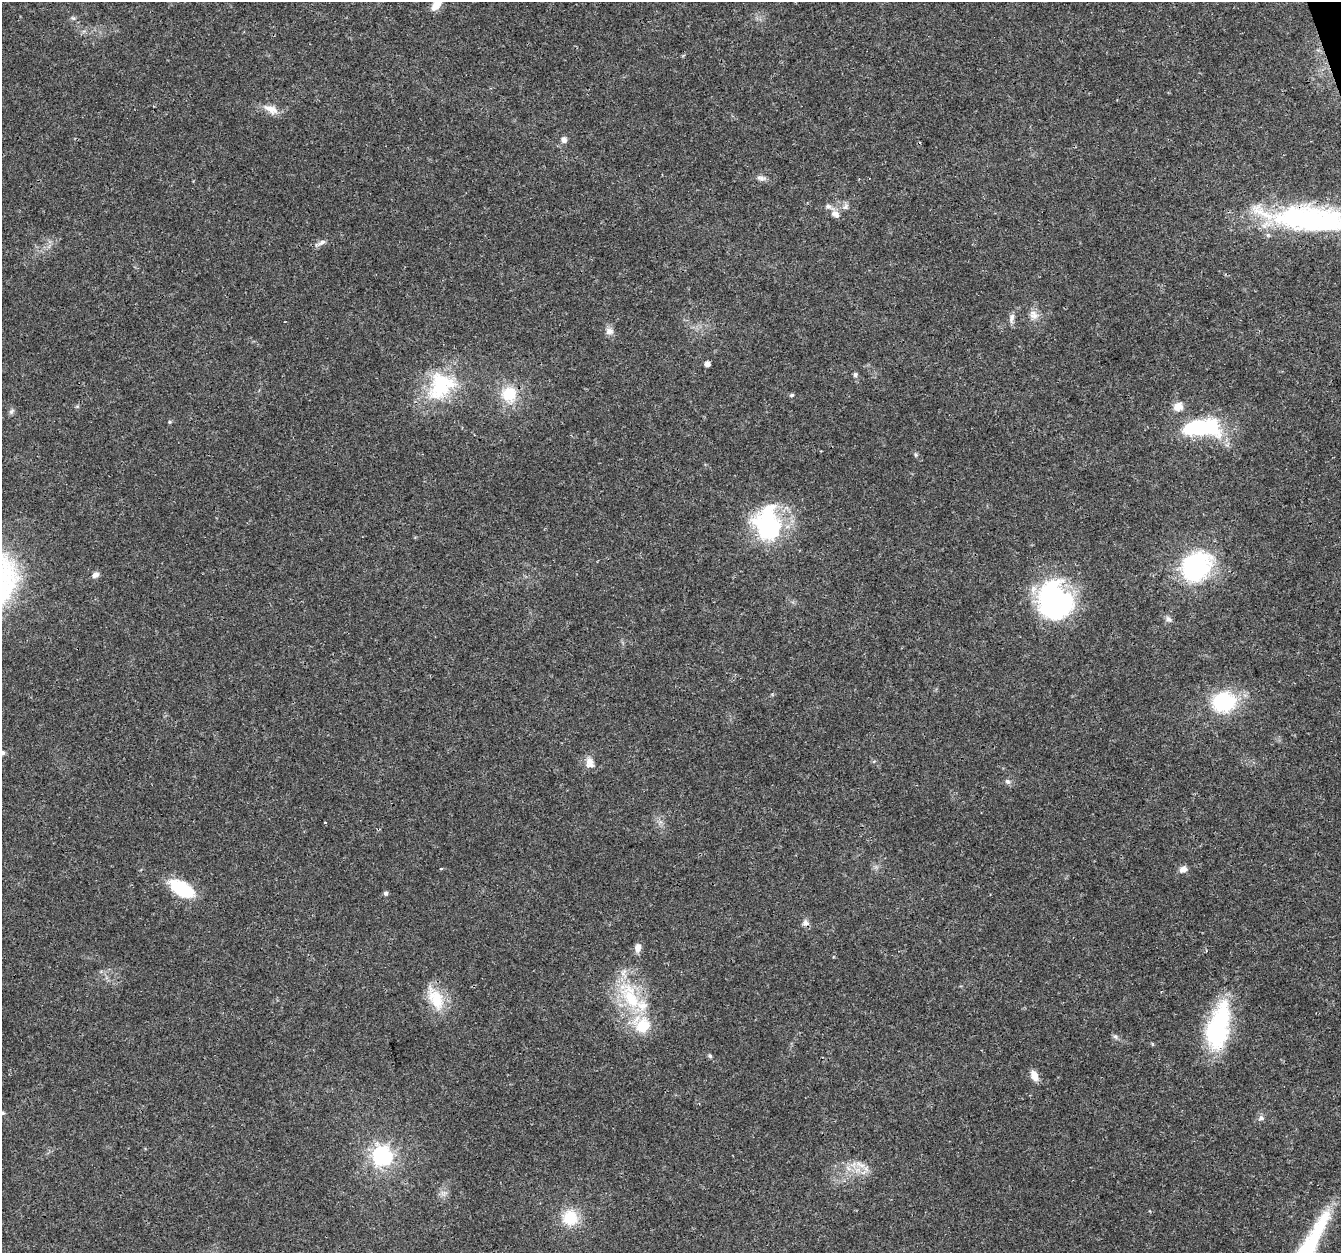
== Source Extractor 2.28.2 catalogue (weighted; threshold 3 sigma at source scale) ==
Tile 10 of 4 x 4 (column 2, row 3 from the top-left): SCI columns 1341-2679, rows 1367-2617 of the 5358 x 5181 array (HDU 1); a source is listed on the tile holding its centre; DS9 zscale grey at full resolution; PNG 1343 x 1255 px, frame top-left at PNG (2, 2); no overlay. Shown black and unused: <1% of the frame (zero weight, under 3 of 4 exposures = <1% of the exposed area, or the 3 px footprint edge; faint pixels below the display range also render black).
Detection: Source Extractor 2.28.2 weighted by HDU 2 'WHT'; one run over the whole footprint, this tile lists its part. Background 0.0264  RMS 0.002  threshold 0.0088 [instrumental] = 3 sigma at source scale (4.5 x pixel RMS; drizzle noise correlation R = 1.50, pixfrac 1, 0.0396/0.0396 arcsec/px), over >= 5 px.
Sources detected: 53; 2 inside a brighter object's white glare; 1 cosmic-ray / hot-pixel residue — not listed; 3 inside a brighter listed object's ellipse — not listed separately; the other 47 listed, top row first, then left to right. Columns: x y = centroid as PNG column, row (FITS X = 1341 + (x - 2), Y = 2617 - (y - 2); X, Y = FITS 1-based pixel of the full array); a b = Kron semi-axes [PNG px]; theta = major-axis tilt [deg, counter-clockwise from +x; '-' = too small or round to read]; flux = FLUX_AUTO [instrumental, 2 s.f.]
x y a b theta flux
436 4 16 8 64 2.6
73 18 6 4 -18 0.32
271 109 21 10 -23 2.1
564 140 8 7 - 0.79
761 178 15 5 -8 0.84
845 207 10 7 41 0.79
835 214 13 9 -35 1.2
1311 219 103 27 -5 43
321 243 17 5 25 0.89
1034 316 15 7 1 1.3
1012 318 14 6 77 0.9
609 331 11 9 -10 1.1
707 364 4 4 - 1.1
855 375 6 6 - 0.4
441 387 44 31 46 14
509 394 21 20 - 5.9
792 395 6 4 12 0.28
1178 407 12 10 11 1.8
11 411 9 6 51 0.51
170 422 6 4 -90 0.24
1202 427 48 20 1 17
916 455 6 4 -46 0.29
767 523 44 31 -87 21
1196 566 31 26 37 27
95 575 10 7 29 0.77
1050 598 44 32 89 32
1168 619 9 7 -33 0.72
1224 702 25 21 11 14
589 761 10 9 - 1.3
1007 781 8 7 - 0.57
441 869 4 3 - 0.17
1183 869 9 7 25 1.1
182 889 33 16 -29 8.6
386 893 6 5 - 0.43
805 923 10 8 -18 0.84
637 948 10 7 79 1.2
631 997 47 21 -61 13
436 999 33 19 -63 6.1
1218 1026 58 24 77 21
1115 1037 7 5 -30 0.47
710 1056 5 5 - 0.32
1034 1076 13 7 -67 1.8
2 1113 7 5 -9 0.37
1261 1118 8 6 16 0.62
382 1155 8 8 - 45
860 1165 20 6 -28 1.6
570 1218 17 17 - 6.3
Overlapping masked pixels (flux is a lower limit): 2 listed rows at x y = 1311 219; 631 997
Isophote crosses this tile's border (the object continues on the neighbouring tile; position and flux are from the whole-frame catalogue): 3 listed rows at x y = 436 4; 1311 219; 2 1113